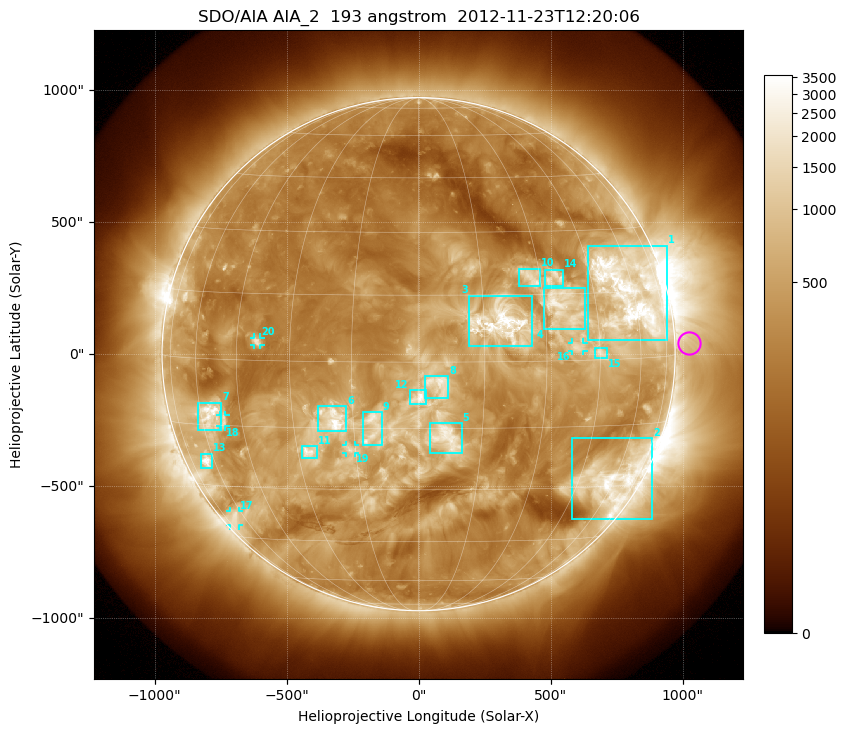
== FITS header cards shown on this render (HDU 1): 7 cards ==
TELESCOP= 'SDO/AIA'
INSTRUME= 'AIA_2'
WAVELNTH=                  193
WAVEUNIT= 'angstrom'
DATE-OBS= '2012-11-23T12:20:06.84'
CTYPE1  = 'HPLN-TAN'
CTYPE2  = 'HPLT-TAN'

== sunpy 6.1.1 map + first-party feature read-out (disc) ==
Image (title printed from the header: SDO/AIA AIA_2  193 angstrom  2012-11-23T12:20:06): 1024 x 1024 px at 2.4 arcsec/px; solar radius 972 arcsec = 405 px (full disc in frame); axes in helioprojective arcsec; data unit not stated in the header (colour bar unlabelled)
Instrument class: DISC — disc imager (sunpy class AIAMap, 193 A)
Bright regions (active regions / flare kernels): reference = the median radial profile (limb darkening/brightening removed); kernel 9 px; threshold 5 sigma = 852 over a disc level ~293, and >= 1.15x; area >= 12 px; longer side >= 10 px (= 24 arcsec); searched inside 0.97 R_sun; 27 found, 20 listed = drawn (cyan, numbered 1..; 5 of them under ~33 arcsec drawn as corner ticks so the feature stays visible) (cap 20 boxes per figure: the strongest are kept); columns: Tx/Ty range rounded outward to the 5 arcsec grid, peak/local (2 s.f.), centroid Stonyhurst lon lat
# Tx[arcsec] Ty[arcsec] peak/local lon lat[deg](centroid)
1 640..940 50..410 14 +58 +15
2 580..885 -630..-320 9.9 +59 -29
3 190..430 30..220 11 +19 +9
4 475..630 95..250 8.7 +35 +12
5 40..165 -375..-260 5.5 +7 -17
6 -385..-270 -295..-195 8.6 -20 -13
7 -835..-745 -285..-185 11 -56 -13
8 25..115 -165..-85 5.2 +5 -5
9 -210..-140 -345..-220 5.2 -10 -15
10 380..460 255..325 6.1 +27 +19
11 -445..-385 -395..-345 8 -27 -21
12 -35..30 -190..-135 6.2 +0 -8
13 -825..-780 -430..-375 8.9 -64 -24
14 480..550 260..320 6 +34 +19
15 670..715 -15..25 6.2 +45 +1
16 580..625 10..45 5.7 +38 +3
17 -715..-680 -650..-595 4 -66 -39
18 -750..-730 -275..-230 5.4 -52 -14
19 -275..-240 -375..-345 4.2 -16 -20
20 -625..-600 35..65 5.9 -39 +4
Off-limb structures (1.02-1.3 R_sun): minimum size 162 px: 3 found; the strongest spans PA ~235..310 deg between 1.02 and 1.3 R_sun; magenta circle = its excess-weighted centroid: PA ~270 deg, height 1.06 R_sun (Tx ~1025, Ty ~40 arcsec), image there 1.7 x the reference